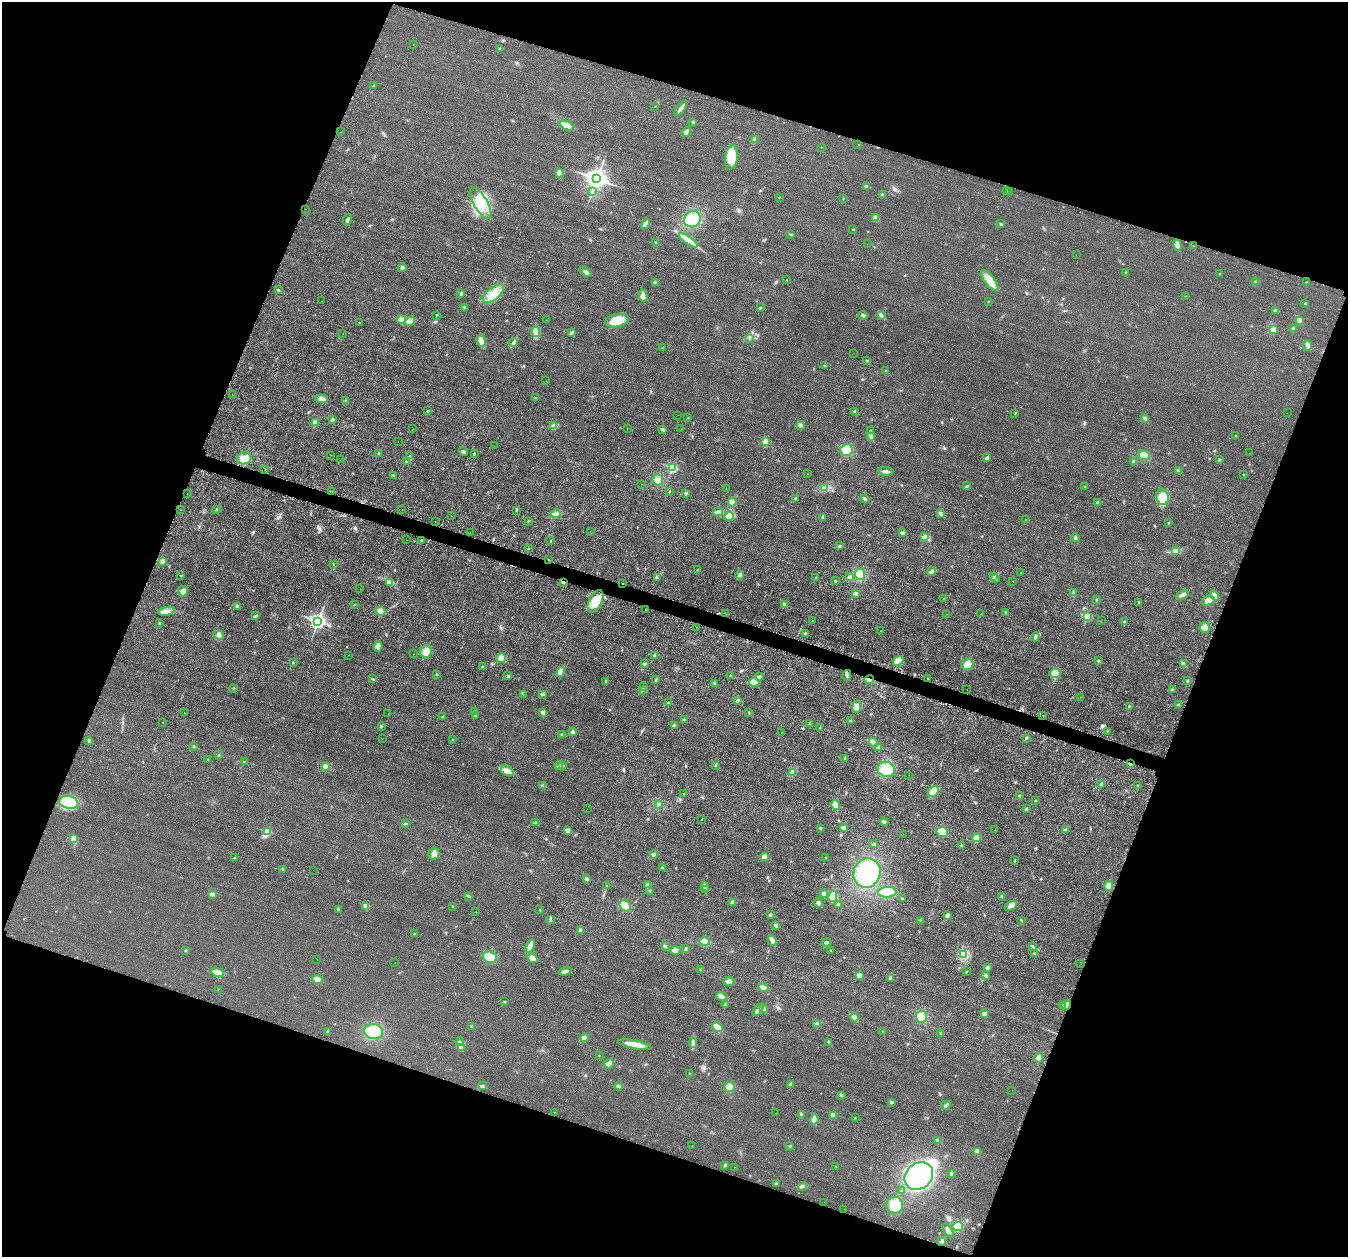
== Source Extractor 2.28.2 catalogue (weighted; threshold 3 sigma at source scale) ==
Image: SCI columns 26-5407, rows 156-5173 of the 5436 x 5458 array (HDU 1 of 3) = the unmasked area's bounding box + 8 px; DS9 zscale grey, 4 x 4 block average (1 PNG px = mean of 4 x 4 image px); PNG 1350 x 1259 px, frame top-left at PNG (2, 2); each listed source drawn as its Kron ellipse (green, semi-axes under 4 px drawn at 4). Shown black and unused: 40% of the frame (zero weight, under 2 of 3 exposures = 3% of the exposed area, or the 3 px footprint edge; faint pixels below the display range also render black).
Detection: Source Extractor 2.28.2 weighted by HDU 2 'WHT'. Background 0.021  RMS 0.0087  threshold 0.0391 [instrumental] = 3 sigma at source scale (4.5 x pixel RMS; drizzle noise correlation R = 1.50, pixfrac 1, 0.05/0.05 arcsec/px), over >= 5 px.
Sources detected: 495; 1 inside a brighter object's white glare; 31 cosmic-ray / hot-pixel residue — neither listed nor drawn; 3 coinciding with a brighter row at this scale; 2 inside a brighter listed object's ellipse — not listed separately; the other 458 listed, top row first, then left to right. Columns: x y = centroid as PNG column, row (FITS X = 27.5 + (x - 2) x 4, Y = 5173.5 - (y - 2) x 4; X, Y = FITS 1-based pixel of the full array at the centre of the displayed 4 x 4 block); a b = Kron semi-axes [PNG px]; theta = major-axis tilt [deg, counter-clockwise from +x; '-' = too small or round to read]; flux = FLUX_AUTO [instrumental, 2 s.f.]
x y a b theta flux
414 44 2 2 - 2.7
500 49 4 2 - 5.6
373 86 3 2 - 2
655 106 2 2 - 1.1
681 108 9 3 52 16
693 122 2 2 - 7.2
567 126 7 3 -22 64
341 132 2 2 - 1.8
686 132 5 3 - 10
754 140 3 2 - 2.7
858 145 2 2 - 1.2
821 147 2 2 - 1.4
731 157 12 6 83 130
560 173 4 3 - 25
596 179 4 3 - 3700
866 186 4 2 - 13
1006 191 2 2 - 2.1
592 192 2 2 - 2.3
1010 192 2 2 - 0.89
883 195 2 2 - 12
779 197 2 2 - 2.1
843 199 2 2 - 2.2
480 203 18 7 -59 100
306 209 2 2 - 1.1
876 217 4 3 - 24
347 219 6 2 68 9.3
692 219 8 7 - 110
645 224 5 3 - 18
1001 224 2 2 - 6.8
853 229 2 2 - 2.1
791 234 2 2 - 3.3
688 240 11 4 -35 39
655 242 2 2 - 2.6
867 244 2 2 - 0.92
1177 245 5 3 - 33
1193 246 2 2 - 1.4
1076 255 2 2 - 0.95
402 268 4 3 - 9.9
586 272 7 3 -32 13
1126 272 2 2 - 4
1220 273 2 2 - 3.7
786 280 2 2 - 1.4
990 280 12 5 -52 46
655 282 3 2 - 6.4
1256 282 3 2 - 5.3
1307 282 2 2 - 2.7
278 290 2 2 - 5
461 294 3 3 - 7.2
493 294 12 6 39 68
643 295 6 3 -75 16
1186 296 2 2 - 5
322 301 2 2 - 0.94
988 302 2 2 - 1.8
1305 303 2 2 - 3.2
464 307 3 3 - 7.4
760 308 3 2 - 4.5
1276 311 3 3 - 14
437 315 2 2 - 2.7
863 315 5 2 - 9.1
881 315 4 3 - 11
401 319 4 3 - 31
546 320 2 2 - 0.69
1299 320 3 3 - 12
410 321 5 2 - 11
617 321 12 6 12 90
359 322 2 2 - 2
1293 328 2 2 - 8.5
1274 330 4 3 - 27
536 332 5 4 - 48
571 333 3 2 - 10
343 334 2 2 - 1
750 339 2 2 - 2.4
481 341 6 3 -71 29
513 342 4 2 - 9
1307 345 5 3 - 11
662 348 3 2 - 2.5
854 353 2 2 - 0.93
867 360 2 2 - 2.3
824 365 2 2 - 3.5
886 371 2 2 - 4.3
546 381 2 2 - 1.3
232 394 2 2 - 0.7
535 398 2 2 - 1.6
322 399 6 4 -6 19
346 401 2 2 - 2.4
428 411 2 2 - 7.7
855 412 2 2 - 25
1015 413 2 2 - 2.4
1287 413 2 2 - 2.4
678 415 2 2 - 4.4
688 418 2 2 - 1.8
1145 418 3 3 - 9.4
332 419 2 2 - 2.5
315 422 4 4 - 23
800 425 3 3 - 15
553 426 4 3 - 12
627 428 2 2 - 1.4
413 429 2 2 - 0.79
662 429 3 2 - 10
681 429 2 2 - 1.7
870 431 2 2 - 3.4
871 436 4 3 - 13
1236 436 2 2 - 3.1
398 441 2 2 - 0.97
766 442 4 3 - 25
494 446 2 2 - 3.4
846 450 6 6 - 76
463 451 5 3 - 12
379 453 2 2 - 10
1250 453 2 2 - 1.2
474 454 2 2 - 3.4
331 455 2 2 - 1.9
1144 455 5 4 - 38
409 456 2 2 - 2.7
244 458 7 6 - 47
987 458 4 2 - 12
340 460 2 2 - 1.9
1219 460 2 2 - 3.2
406 461 2 2 - 2.9
1133 461 3 2 - 5.8
672 468 2 2 - 350
265 469 2 2 - 10
885 471 8 3 -5 18
1178 471 3 2 - 5.9
807 474 2 2 - 1.3
393 475 2 2 - 2.2
1244 475 2 2 - 1.6
658 480 5 5 - 35
641 484 2 2 - 3.3
967 486 4 2 - 5.6
1084 486 2 2 - 2
726 488 2 2 - 1.1
824 488 3 2 - 7.8
332 491 2 2 - 2.8
669 491 2 2 - 2.5
686 493 3 3 - 7
187 494 2 2 - 3.9
1162 497 8 6 -74 65
796 498 2 2 - 2.4
865 499 4 3 - 11
732 502 4 4 - 28
1098 502 3 3 - 11
402 509 2 2 - 0.88
181 510 2 2 - 13
216 510 2 2 - 3
516 510 2 2 - 6.9
718 512 5 2 - 33
941 513 4 3 - 16
556 514 5 3 - 18
451 516 2 2 - 0.73
729 516 5 4 - 51
823 517 4 2 - 13
1025 520 2 2 - 1.4
528 521 2 2 - 2
435 522 2 2 - 1.7
1168 523 3 2 - 3.4
590 531 2 2 - 5.9
470 533 2 2 - 5.3
903 533 3 3 - 9.3
925 537 3 3 - 17
1075 538 4 2 - 8.3
406 540 2 2 - 0.85
421 540 2 2 - 8.1
551 541 2 2 - 2.1
840 546 3 3 - 7.3
528 548 2 2 - 5.4
1175 551 2 2 - 4.2
548 560 2 2 - 12
162 561 3 3 - 13
333 564 2 2 - 2.4
698 570 2 2 - 2.3
932 572 4 3 - 25
1021 572 2 2 - 1.8
860 574 6 5 - 56
740 575 4 3 - 21
181 576 2 2 - 6.7
815 577 2 2 - 2.2
850 577 3 2 - 16
994 577 3 2 - 5.1
657 578 2 2 - 2.7
996 579 3 2 - 6.9
835 581 3 2 - 4.6
1013 581 2 2 - 1.2
389 582 4 2 - 7.1
564 582 2 2 - 26
622 583 2 2 - 9.7
360 589 2 2 - 8
183 591 5 5 - 23
856 593 3 3 - 12
1074 593 4 2 - 15
1183 595 6 3 34 15
1214 596 5 3 - 27
943 598 2 2 - 1.7
1096 600 3 2 - 5.4
596 601 12 6 62 99
1208 601 7 4 19 34
1139 602 2 2 - 2.8
785 604 4 2 - 13
354 605 3 2 - 3.1
237 606 3 2 - 12
645 609 2 2 - 11
167 611 8 4 11 24
380 611 5 3 - 37
1006 612 2 2 - 2.7
726 614 2 2 - 6.1
946 614 2 2 - 1.1
981 614 2 2 - 1.9
255 616 3 2 - 2.9
1087 616 2 2 - 250
318 621 3 3 - 1600
812 621 2 2 - 1.3
1101 621 2 2 - 0.97
1125 622 2 2 - 20
159 623 2 2 - 2.7
696 627 2 2 - 2.7
1205 628 5 5 - 25
880 631 2 2 - 1.6
805 633 2 2 - 4.6
219 635 5 4 - 17
1035 637 4 3 - 11
378 646 5 3 - 23
426 652 6 6 - 31
413 654 2 2 - 1.1
349 655 2 2 - 3.5
655 655 3 3 - 7.2
501 658 5 4 - 33
898 661 6 4 37 41
1098 661 3 2 - 6.1
293 662 2 2 - 7.5
644 664 3 2 - 5.4
967 664 6 5 - 41
1183 664 4 2 - 22
483 667 3 2 - 6.8
561 672 5 3 - 23
1055 673 5 4 - 42
436 674 2 2 - 3
847 675 5 2 - 11
508 676 3 2 - 4.7
731 676 3 2 - 4.3
760 677 2 2 - 3.1
373 679 2 2 - 2.4
928 679 2 2 - 4.9
656 680 3 2 - 4.3
869 680 5 3 - 13
606 681 3 2 - 6.4
1187 681 3 2 - 2.6
754 682 5 4 - 32
714 683 3 2 - 7.7
644 687 2 2 - 4.2
233 688 2 2 - 5.8
967 689 2 2 - 1.7
642 690 2 2 - 5.1
1172 690 3 2 - 6.5
542 694 3 3 - 12
523 695 2 2 - 2.6
1081 697 2 2 - 1
738 700 3 2 - 5.8
668 703 2 2 - 3.3
1178 704 3 2 - 8.5
1129 706 2 2 - 4.9
857 707 6 4 82 19
474 712 4 2 - 5.5
543 712 3 3 - 11
749 712 3 2 - 4.1
184 713 2 2 - 1.5
388 714 2 2 - 2.2
475 716 2 2 - 2.6
1043 716 2 2 - 1.8
442 717 2 2 - 2.7
684 720 2 2 - 1.8
850 721 3 2 - 7.2
162 723 2 2 - 4.4
810 724 3 2 - 5.8
674 725 3 2 - 8.6
381 726 3 2 - 4.6
820 727 2 2 - 5.5
572 731 3 2 - 6.4
1107 731 2 2 - 1.9
781 732 2 2 - 3.8
561 734 2 2 - 3.9
1026 738 3 2 - 6.1
382 739 2 2 - 1.8
452 740 2 2 - 4.4
89 741 3 2 - 5.9
873 742 5 3 - 37
193 746 2 2 - 4.1
878 748 4 2 - 4.4
219 755 2 2 - 1.3
845 758 3 2 - 5.5
208 759 2 2 - 1.4
244 762 2 2 - 2.7
1130 764 2 2 - 8.1
716 765 3 2 - 4.4
558 766 4 3 - 13
563 766 3 2 - 4.2
326 767 4 4 - 19
886 769 9 7 -18 96
507 771 7 4 -36 24
792 772 4 3 - 18
909 775 2 2 - 1.4
1102 784 4 2 - 15
1137 785 2 2 - 3.2
543 786 2 2 - 41
933 791 6 4 52 44
683 793 2 2 - 7.4
1019 796 3 2 - 3.9
1035 801 2 2 - 2.2
69 802 9 6 -11 110
658 804 3 2 - 3.1
836 805 5 3 - 46
587 809 2 2 - 0.59
1026 809 3 2 - 4.8
702 819 2 2 - 3.7
884 822 4 3 - 11
536 823 3 3 - 11
405 824 3 2 - 5.1
820 828 2 2 - 3.2
843 828 3 2 - 16
568 830 2 2 - 66
995 830 2 2 - 2.2
1065 830 4 3 - 12
267 832 2 2 - 130
942 832 6 5 - 53
903 834 2 2 - 1.1
976 838 4 4 - 32
73 839 3 2 - 5.3
874 844 2 2 - 7.1
961 846 2 2 - 3.6
434 854 6 5 - 22
654 855 4 2 - 6.3
765 857 4 4 - 28
234 858 3 2 - 4.5
826 858 3 2 - 3.3
1014 861 3 2 - 3.6
662 867 2 2 - 2.7
282 869 2 2 - 2.5
313 870 2 2 - 1.1
867 873 15 13 67 290
586 879 3 2 - 12
648 884 3 3 - 9.1
607 885 2 2 - 2.1
1109 886 5 4 - 32
705 887 2 2 - 3.7
705 890 2 2 - 4.5
650 891 2 2 - 3.5
887 892 9 5 5 100
212 894 4 3 - 19
824 894 3 3 - 12
468 896 3 2 - 7.5
833 896 6 4 76 64
1002 897 3 3 - 7.3
902 899 2 2 - 6.8
732 902 3 3 - 7.8
818 903 4 3 - 15
838 905 3 2 - 7.8
365 906 4 3 - 16
452 906 2 2 - 2.6
625 906 6 5 - 47
1011 906 7 3 28 22
338 909 2 2 - 3.3
540 910 2 2 - 2.5
476 912 2 2 - 1.3
770 915 3 2 - 6.3
947 915 3 3 - 13
550 919 3 2 - 5.6
921 920 2 2 - 9.3
1021 921 2 2 - 3
776 925 3 2 - 14
580 930 4 3 - 8.9
414 934 2 2 - 2
772 940 5 3 - 27
705 942 5 3 - 42
826 942 5 2 - 8.1
530 946 7 3 71 39
665 946 4 2 - 7.3
1033 947 3 2 - 3.9
686 949 3 2 - 5.1
675 950 5 3 - 24
831 950 2 2 - 1.8
185 951 2 2 - 3.9
1035 954 4 3 - 9.2
964 955 3 3 - 12
490 957 7 5 -18 74
532 958 5 4 - 39
317 959 2 2 - 1.6
395 963 2 2 - 1.9
1081 964 2 2 - 3.7
987 968 3 2 - 10
701 969 2 2 - 2.9
565 971 6 3 17 14
217 972 7 4 -24 39
966 972 2 2 - 3
859 975 4 3 - 24
985 976 4 3 - 8.7
890 978 3 2 - 8.1
318 979 5 3 - 30
729 981 5 3 - 14
763 988 5 3 - 20
218 989 2 2 - 1.4
721 996 5 3 - 14
504 1002 2 2 - 1.7
725 1004 2 2 - 3.9
1063 1005 3 2 - 4.8
1066 1005 5 2 - 30
763 1009 4 3 - 25
758 1010 7 3 49 24
984 1014 3 2 - 18
854 1017 4 3 - 26
921 1017 6 5 - 53
817 1023 2 2 - 3.6
471 1026 2 2 - 2.3
718 1027 6 3 -42 52
328 1031 3 2 - 6.3
373 1031 9 7 -10 100
883 1031 2 2 - 2.9
941 1033 2 2 - 4.5
584 1038 4 3 - 21
460 1042 4 2 - 8
829 1042 4 2 - 4.9
693 1043 5 2 - 8.5
635 1045 17 4 -12 56
461 1048 3 2 - 6
599 1055 2 2 - 3.5
1039 1058 4 3 - 26
609 1064 5 4 - 27
690 1074 2 2 - 1.8
790 1084 2 2 - 4.1
482 1086 2 2 - 3.5
619 1086 4 2 - 8.7
730 1087 5 5 - 37
1012 1090 2 2 - 1.3
841 1095 3 2 - 7
891 1102 3 3 - 5.9
946 1105 5 2 - 14
554 1112 2 2 - 2.1
776 1113 2 2 - 1.8
801 1115 4 2 - 9.4
833 1115 2 2 - 78
855 1118 2 2 - 1.5
814 1119 5 4 - 32
938 1140 3 2 - 13
692 1146 2 2 - 21
790 1146 2 2 - 3.8
977 1152 4 3 - 19
725 1165 3 2 - 5
836 1166 2 2 - 1.6
734 1167 2 2 - 11
951 1174 2 2 - 3.2
919 1176 15 13 41 980
776 1183 3 2 - 5.2
802 1186 4 3 - 10
901 1191 2 2 - 4.2
824 1202 2 2 - 5.8
895 1205 8 8 - 83
844 1209 2 2 - 2
958 1226 5 4 - 57
948 1230 8 2 -55 19
942 1241 3 3 - 9.1
Overlapping masked pixels (flux is a lower limit): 6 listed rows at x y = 548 560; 564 582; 622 583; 869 680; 1130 764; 1066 1005
Diffuse or blended objects may show on this block-average render without a row.